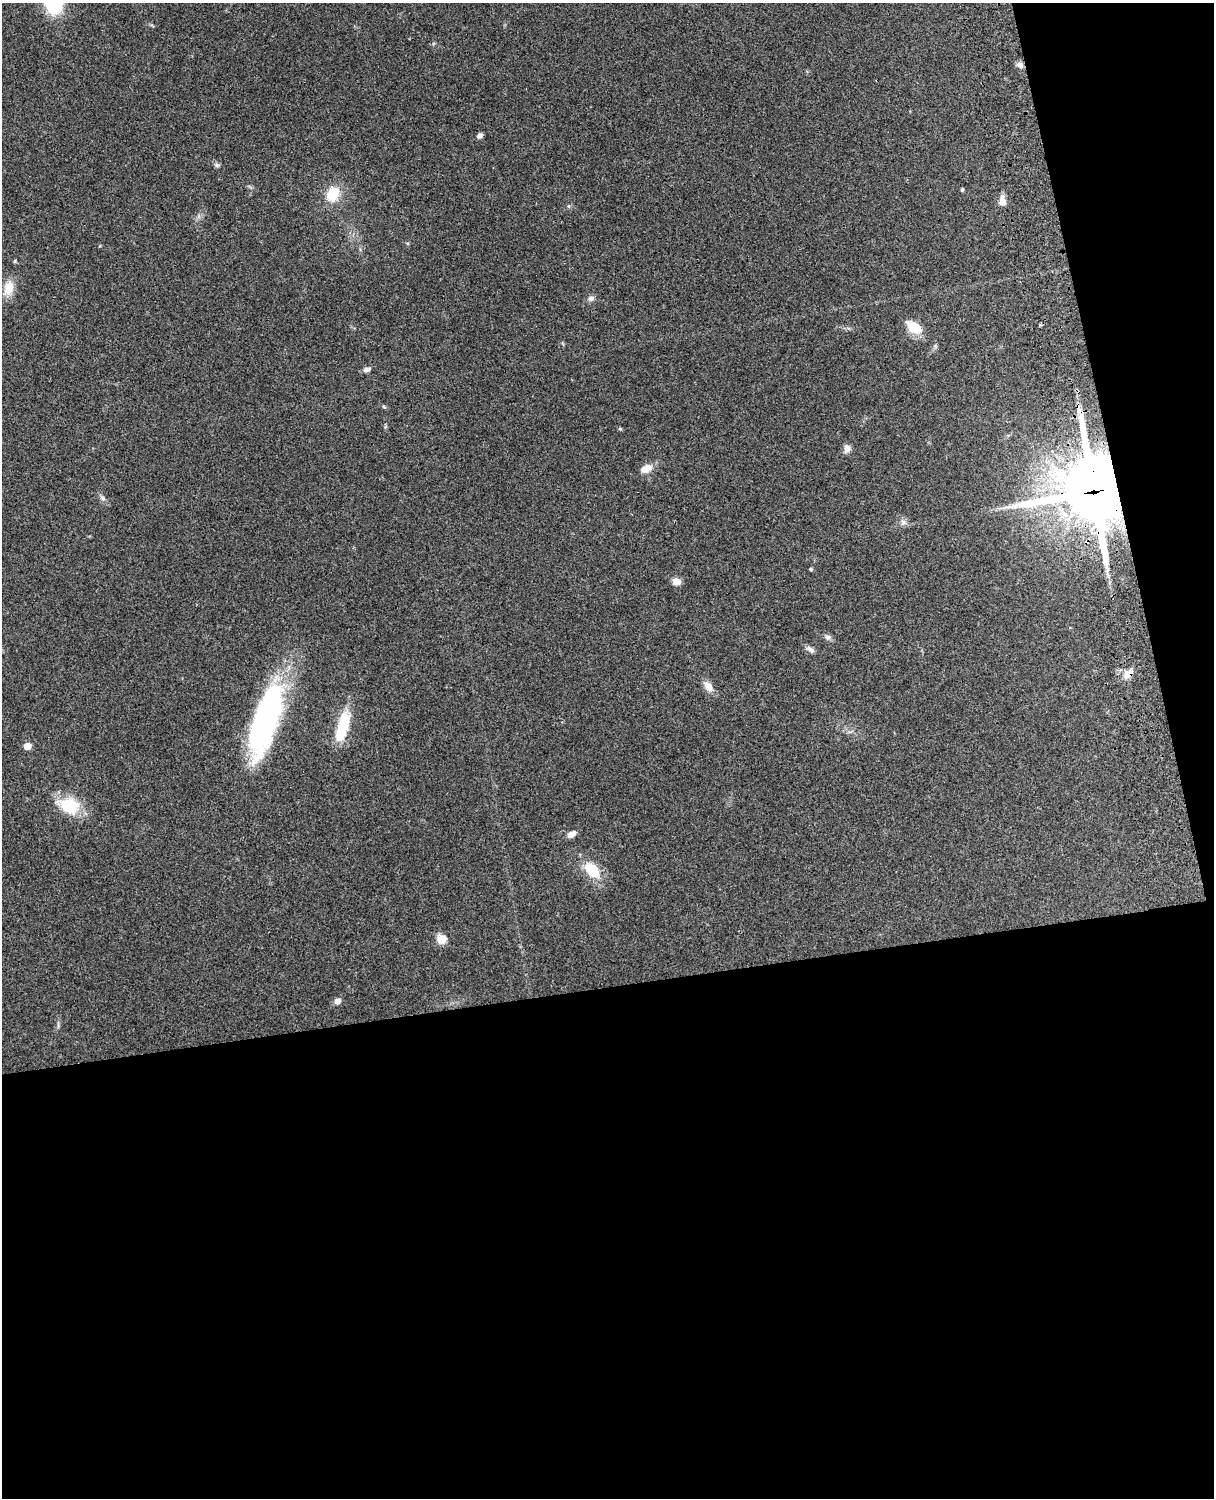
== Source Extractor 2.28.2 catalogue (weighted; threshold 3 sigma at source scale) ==
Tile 12 of 4 x 3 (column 4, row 3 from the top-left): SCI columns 3756-4967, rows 164-1659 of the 5088 x 4927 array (HDU 1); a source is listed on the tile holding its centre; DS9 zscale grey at full resolution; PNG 1216 x 1500 px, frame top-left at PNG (2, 3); no overlay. Shown black and unused: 39% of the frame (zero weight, under 3 of 4 exposures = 6% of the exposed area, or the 3 px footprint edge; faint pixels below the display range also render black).
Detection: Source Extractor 2.28.2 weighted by HDU 2 'WHT'; one run over the whole footprint, this tile lists its part. Background 0.211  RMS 0.0082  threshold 0.037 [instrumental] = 3 sigma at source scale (4.5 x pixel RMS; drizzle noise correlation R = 1.50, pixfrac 1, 0.05/0.05 arcsec/px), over >= 5 px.
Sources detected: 32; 1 inside a brighter listed object's ellipse — not listed separately; the other 31 listed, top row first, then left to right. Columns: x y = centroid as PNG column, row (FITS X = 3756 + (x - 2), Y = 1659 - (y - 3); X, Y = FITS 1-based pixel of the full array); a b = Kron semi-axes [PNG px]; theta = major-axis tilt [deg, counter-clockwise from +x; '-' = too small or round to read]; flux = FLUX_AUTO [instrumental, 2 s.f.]
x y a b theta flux
1020 65 9 6 -38 3.3
479 136 6 5 - 2.8
217 165 8 5 -13 1.7
962 189 4 4 - 1.2
333 194 17 13 64 20
1002 201 10 8 79 6.4
9 288 19 12 78 11
591 298 8 6 24 3
913 327 16 10 -34 18
367 369 10 6 14 2.9
384 407 6 3 -19 0.98
620 429 5 5 - 0.94
847 448 10 7 83 4.2
646 469 16 10 21 8
1094 491 27 24 -78 4100
103 498 7 4 -89 1.6
903 522 7 6 - 2.5
810 569 4 4 - 0.99
676 582 10 7 -6 5.1
828 637 8 7 - 2.6
810 649 12 6 -36 3
1128 674 15 8 49 6.5
708 686 13 9 -57 6.8
266 720 77 24 73 190
342 727 34 11 75 35
27 746 5 5 - 15
69 805 25 20 -23 29
572 834 10 6 32 4.8
592 870 23 14 -45 22
441 939 10 10 - 9
337 1001 8 7 - 3.4
Overlapping masked pixels (flux is a lower limit): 2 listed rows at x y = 1094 491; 1128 674